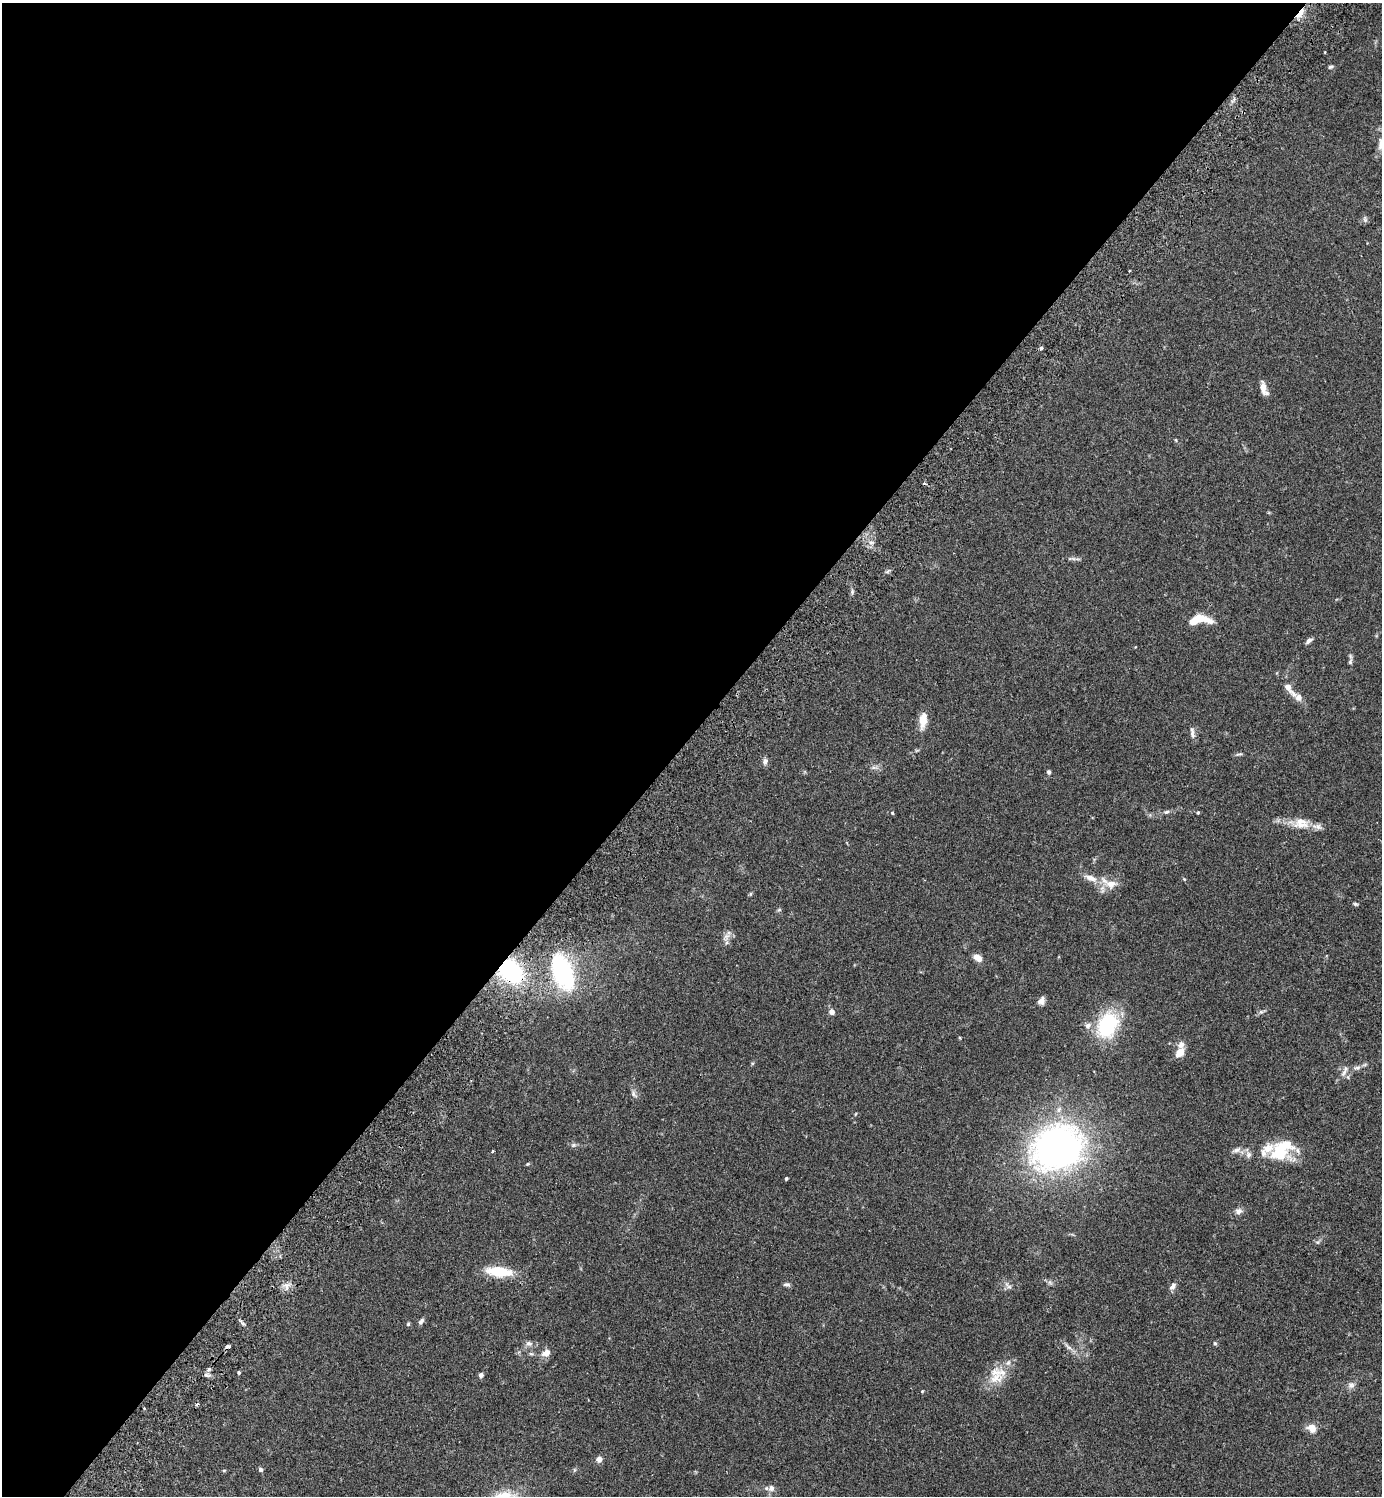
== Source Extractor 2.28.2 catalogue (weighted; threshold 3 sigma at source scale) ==
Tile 5 of 4 x 4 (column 1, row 2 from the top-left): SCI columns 345-1724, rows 3031-4524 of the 6070 x 6063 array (HDU 1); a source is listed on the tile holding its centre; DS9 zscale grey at full resolution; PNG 1384 x 1498 px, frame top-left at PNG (2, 3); no overlay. Shown black and unused: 49% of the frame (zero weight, under 2 of 3 exposures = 3% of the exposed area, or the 3 px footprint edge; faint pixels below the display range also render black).
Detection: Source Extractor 2.28.2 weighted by HDU 2 'WHT'; one run over the whole footprint, this tile lists its part. Background 0.0961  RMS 0.0058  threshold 0.026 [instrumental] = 3 sigma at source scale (4.5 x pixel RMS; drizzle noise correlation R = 1.50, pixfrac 1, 0.05/0.05 arcsec/px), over >= 5 px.
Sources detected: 90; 1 inside a brighter object's white glare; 1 cosmic-ray / hot-pixel residue — not listed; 7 inside a brighter listed object's ellipse — not listed separately; the other 81 listed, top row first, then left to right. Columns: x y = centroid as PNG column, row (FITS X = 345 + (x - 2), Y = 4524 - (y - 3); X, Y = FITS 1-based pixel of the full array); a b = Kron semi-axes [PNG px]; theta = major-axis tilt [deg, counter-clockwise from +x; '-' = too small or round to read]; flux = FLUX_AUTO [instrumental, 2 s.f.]
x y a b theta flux
1300 13 15 5 53 8.5
1331 67 7 4 28 1
1365 219 10 5 -73 1.3
1129 271 2 2 - 0.53
1041 348 4 3 - 2
1263 388 15 6 -81 4.9
1176 440 5 3 - 0.49
871 542 7 4 0 1.3
1073 558 10 4 -7 1.5
852 592 7 5 80 1
1201 618 21 7 -15 11
1309 641 9 5 42 1.8
1350 661 9 5 73 1.4
1289 688 26 8 -50 6.5
923 722 17 10 87 6
1192 733 17 5 -83 2.3
1239 754 10 4 14 1.1
765 761 9 7 77 2
874 767 10 4 0 1.6
1049 772 6 5 - 1.1
1166 812 9 5 10 1.4
892 813 5 4 - 0.6
1198 813 4 4 - 0.58
1300 823 28 15 -3 10
1184 879 5 4 - 0.56
1109 883 27 11 -23 7.8
750 894 5 5 - 0.66
1355 904 5 4 - 0.92
779 910 6 4 1 0.75
726 937 13 7 63 3.2
978 958 10 6 -43 5
510 971 22 17 -42 62
563 972 41 21 -69 55
1041 1001 9 7 57 2.8
832 1012 7 6 - 2.4
1261 1012 10 5 14 1.3
1108 1025 27 20 65 42
960 1038 5 3 - 0.49
1181 1044 9 8 - 2.9
1180 1052 7 6 - 9.7
1357 1068 11 6 11 2.5
1344 1072 13 6 72 2.5
634 1094 12 6 -58 1.9
855 1114 5 3 - 0.46
574 1145 7 5 20 1.2
1057 1148 55 44 25 200
1282 1149 32 23 28 25
1236 1150 13 7 24 2.6
493 1151 4 3 - 0.59
1248 1155 9 7 65 2
527 1164 5 4 - 0.62
786 1179 3 3 - 1
1238 1211 9 8 - 2.4
1317 1242 6 5 - 1
499 1272 31 11 -6 17
1050 1282 7 6 - 1.3
787 1284 9 5 -7 1.3
286 1286 10 7 -15 3
1008 1286 15 6 -48 2.3
1173 1286 10 6 56 2.3
421 1321 9 5 50 1.6
408 1324 5 5 - 0.78
1215 1343 5 4 - 0.78
528 1344 10 7 -3 2.3
227 1346 5 3 - 2
1068 1347 14 5 -43 2.5
546 1353 12 8 27 4
531 1354 8 4 -8 1
209 1369 6 5 - 1.7
239 1372 4 3 - 0.71
481 1375 5 5 - 1.8
996 1378 23 15 21 12
1351 1385 10 9 - 2.5
922 1391 4 4 - 0.46
144 1408 3 3 - 0.62
1312 1428 12 9 -43 5.4
599 1459 7 6 - 2.7
261 1470 5 5 - 1.3
574 1470 6 4 71 0.75
224 1471 5 3 - 0.56
771 1488 9 8 - 2.8
Overlapping masked pixels (flux is a lower limit): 2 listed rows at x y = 1300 13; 510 971